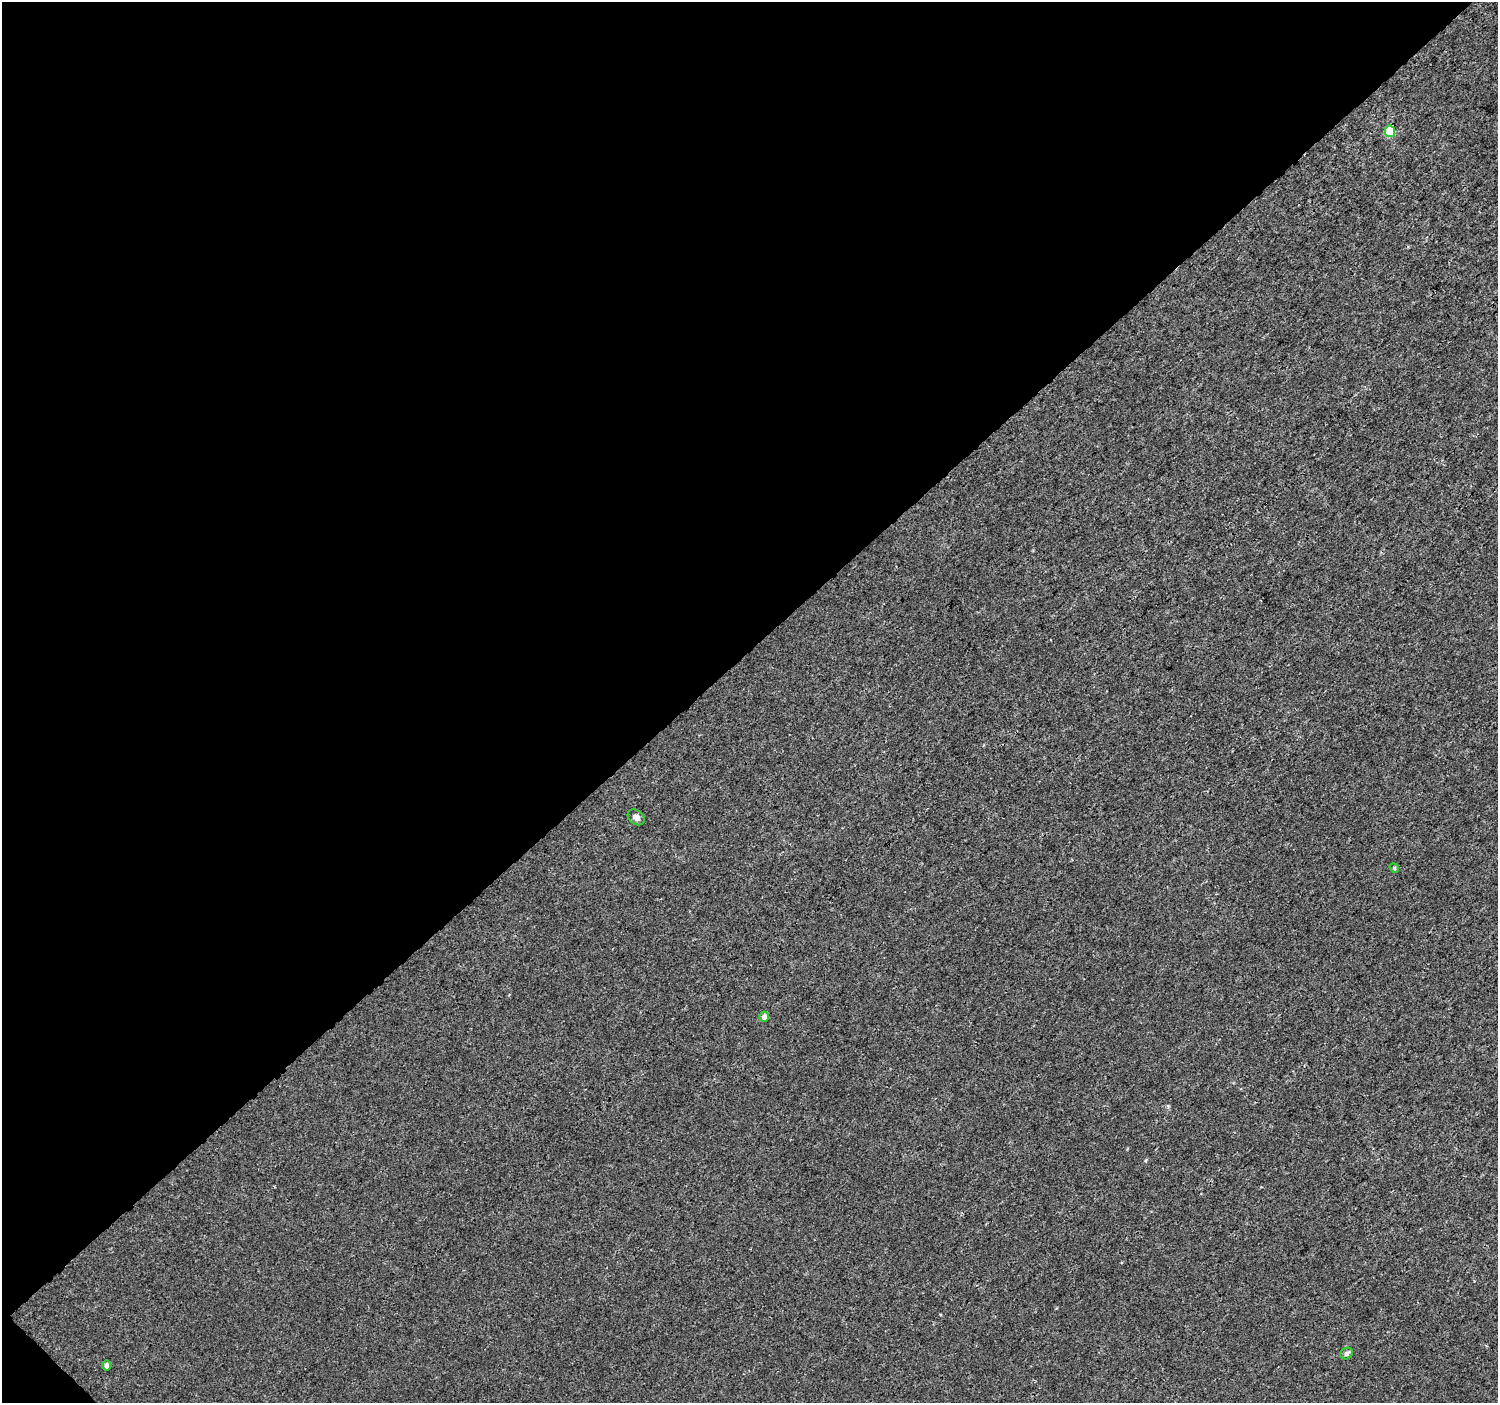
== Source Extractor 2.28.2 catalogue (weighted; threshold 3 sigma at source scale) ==
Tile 5 of 4 x 4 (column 1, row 2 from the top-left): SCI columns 39-1534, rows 2993-4393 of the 6066 x 6047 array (HDU 1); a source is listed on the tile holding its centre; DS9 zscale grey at full resolution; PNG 1500 x 1405 px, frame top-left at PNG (2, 2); each listed source drawn as its Kron ellipse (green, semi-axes under 4 px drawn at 4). Shown black and unused: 47% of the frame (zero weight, under 3 of 4 exposures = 4% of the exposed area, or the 3 px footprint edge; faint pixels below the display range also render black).
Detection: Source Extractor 2.28.2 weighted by HDU 2 'WHT'; one run over the whole footprint, this tile lists its part. Background 2.01e-04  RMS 0.0026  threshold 0.0118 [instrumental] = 3 sigma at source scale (4.5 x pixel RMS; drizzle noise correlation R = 1.50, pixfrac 1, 0.0396/0.0396 arcsec/px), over >= 5 px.
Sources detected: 6; all 6 listed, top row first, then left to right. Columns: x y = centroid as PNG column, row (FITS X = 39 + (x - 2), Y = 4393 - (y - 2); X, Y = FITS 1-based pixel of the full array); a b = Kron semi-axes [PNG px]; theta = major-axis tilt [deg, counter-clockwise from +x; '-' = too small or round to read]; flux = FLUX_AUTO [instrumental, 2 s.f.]
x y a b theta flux
1390 131 6 5 - 7.7
636 817 9 7 -38 1.1
1394 868 5 4 - 0.31
764 1017 5 4 - 1
1347 1353 6 5 - 0.85
107 1366 5 4 - 1.1